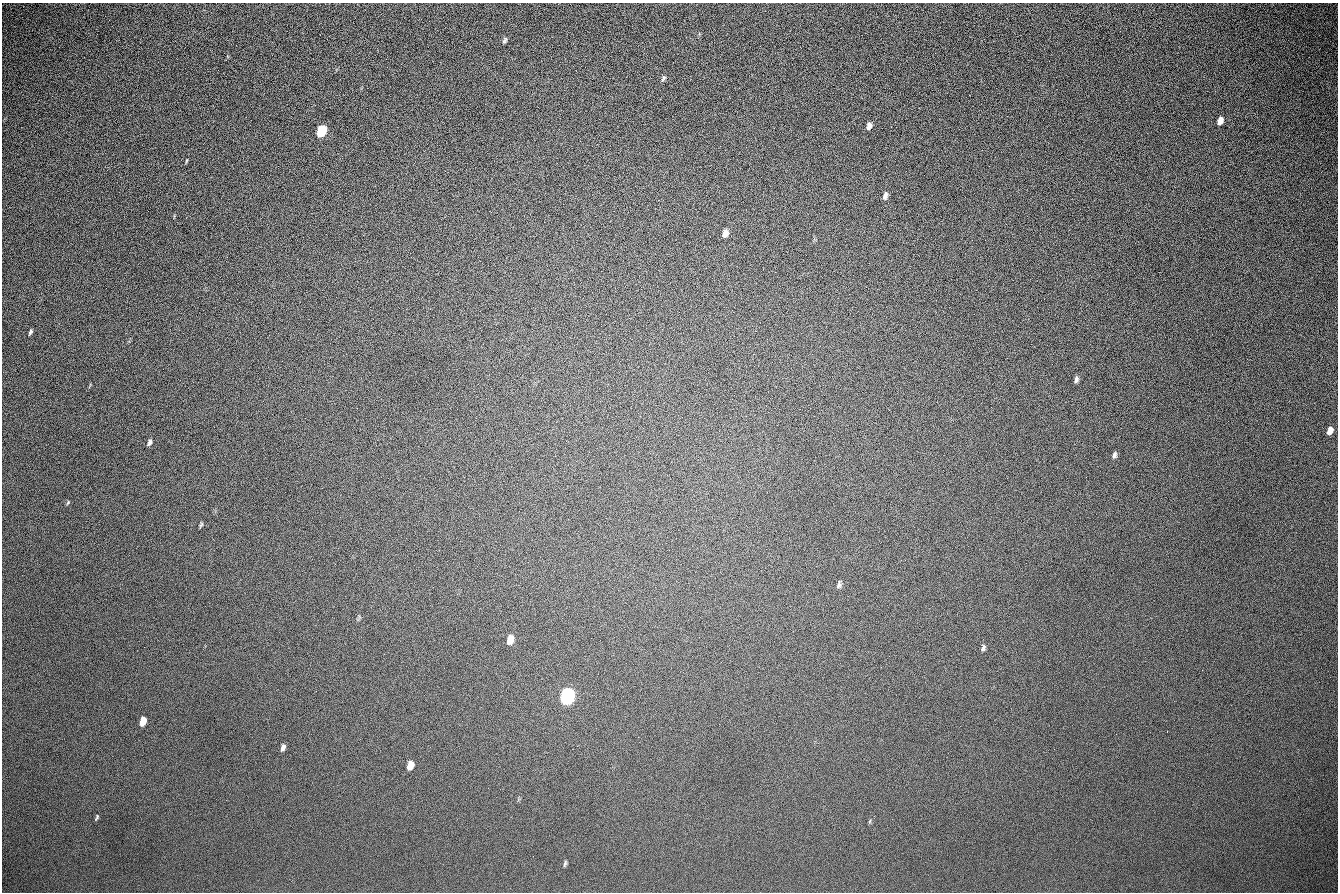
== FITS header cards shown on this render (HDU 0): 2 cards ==
NAXIS1  =                 1336 / length of data axis 1
NAXIS2  =                  890 / length of data axis 2

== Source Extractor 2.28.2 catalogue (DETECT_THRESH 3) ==
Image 1336 x 890 px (HDU 0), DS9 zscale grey, 1 PNG px = 1 image px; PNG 1340 x 894 px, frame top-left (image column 1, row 890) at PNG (2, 3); no overlay
Background 265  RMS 23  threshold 67.9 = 3 sigma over >= 5 px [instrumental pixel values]
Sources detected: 27; all 27 listed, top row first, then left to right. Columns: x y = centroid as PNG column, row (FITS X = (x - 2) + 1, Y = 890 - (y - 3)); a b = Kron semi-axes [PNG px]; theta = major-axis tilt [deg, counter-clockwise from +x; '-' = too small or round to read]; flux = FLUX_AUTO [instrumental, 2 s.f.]
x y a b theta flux
505 41 9 5 61 3200
663 78 8 4 64 3000
1220 121 7 5 68 14000
869 126 7 5 71 7400
321 131 8 5 67 140000
186 161 7 3 71 1500
808 179 3 2 - 1300
885 196 9 5 76 6000
725 234 8 6 63 9000
30 332 6 3 65 3000
1076 379 8 5 73 4600
1330 430 7 5 67 12000
150 442 7 4 66 3800
1115 455 8 5 77 4400
68 502 6 3 59 1800
201 525 8 3 64 2300
839 585 9 5 78 3800
510 639 9 6 73 16000
983 648 8 5 67 3700
567 696 9 7 72 680000
143 721 7 5 73 31000
1167 732 2 2 - 1600
283 747 7 4 75 5500
410 765 8 5 71 19000
97 817 8 3 69 2200
870 821 6 4 71 1700
565 864 9 4 74 2700